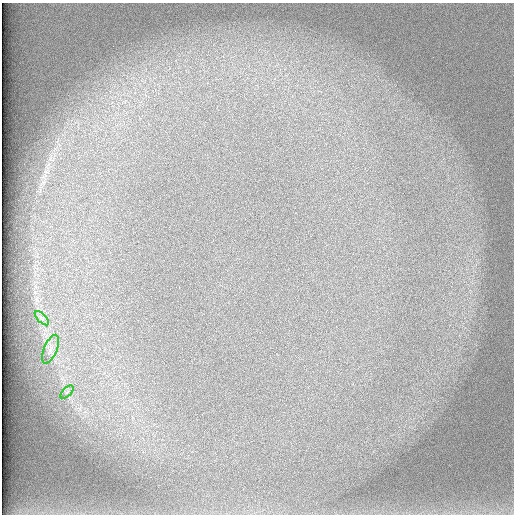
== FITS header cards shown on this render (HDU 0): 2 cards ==
NAXIS1  =                  512 /
NAXIS2  =                  512 /

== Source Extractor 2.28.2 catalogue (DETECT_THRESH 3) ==
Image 512 x 512 px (HDU 0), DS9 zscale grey, 1 PNG px = 1 image px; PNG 516 x 516 px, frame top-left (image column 1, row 512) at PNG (2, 3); each listed source drawn as its Kron ellipse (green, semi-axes under 4 px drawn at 4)
Background 99.5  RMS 3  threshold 9.06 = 3 sigma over >= 5 px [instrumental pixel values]
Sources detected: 3; all 3 listed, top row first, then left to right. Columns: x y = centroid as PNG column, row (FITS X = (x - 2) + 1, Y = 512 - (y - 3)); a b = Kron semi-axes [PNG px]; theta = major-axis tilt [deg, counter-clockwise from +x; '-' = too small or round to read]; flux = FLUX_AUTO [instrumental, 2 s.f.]
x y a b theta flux
42 318 9 3 -45 460
50 349 15 6 68 1300
67 392 8 4 45 520